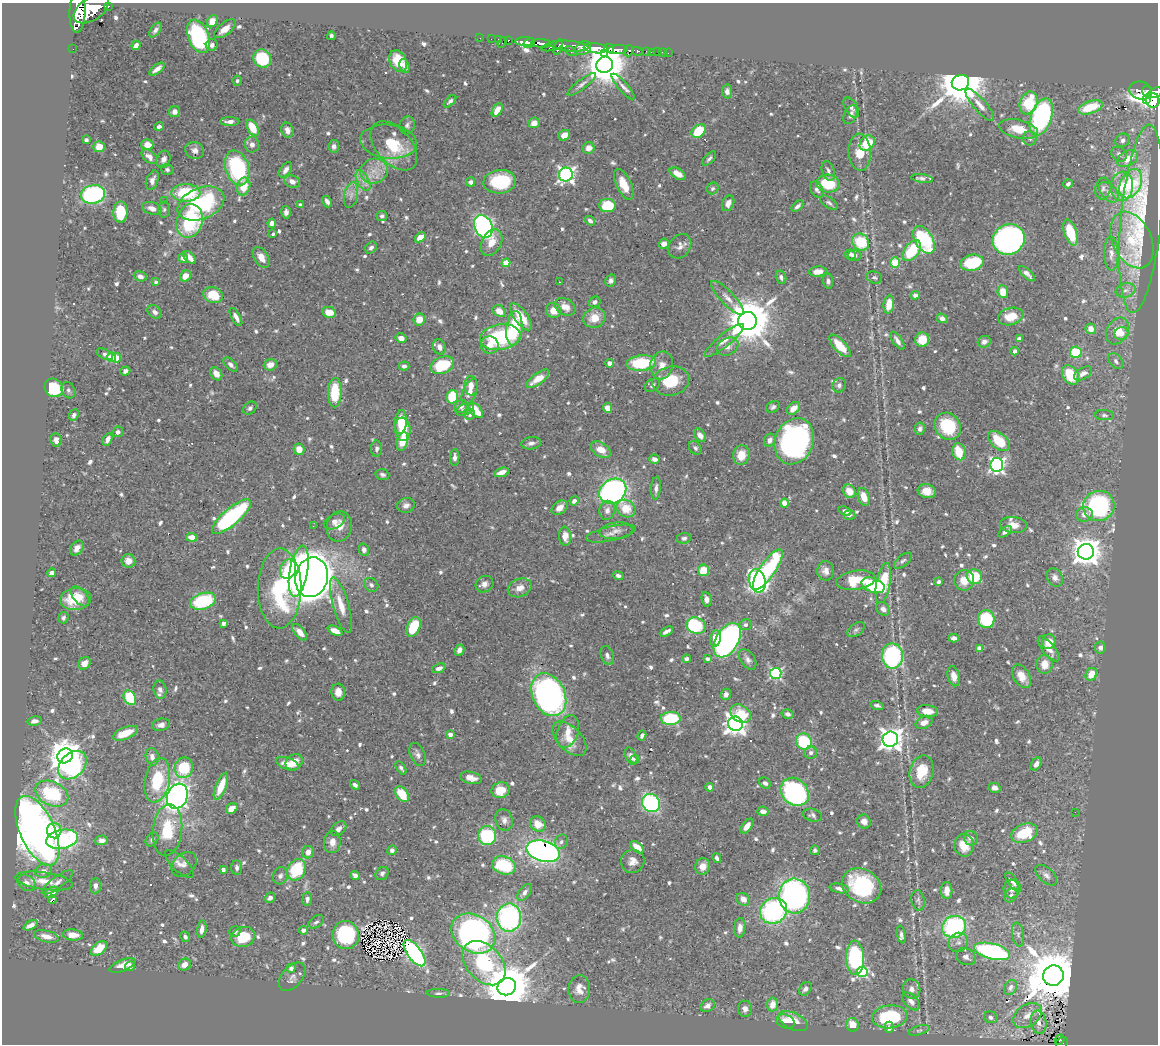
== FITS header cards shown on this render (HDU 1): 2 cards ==
NAXIS1  =                 1156
NAXIS2  =                 1042

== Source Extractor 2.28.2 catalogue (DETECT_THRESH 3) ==
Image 1156 x 1042 px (HDU 1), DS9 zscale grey, 1 PNG px = 1 image px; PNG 1160 x 1046 px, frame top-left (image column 1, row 1042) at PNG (2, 3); each listed source drawn as its Kron ellipse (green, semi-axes under 4 px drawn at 4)
Background 0.444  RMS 0.011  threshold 0.0336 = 3 sigma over >= 5 px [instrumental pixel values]
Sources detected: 855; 5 with non-positive FLUX_AUTO (blend fragments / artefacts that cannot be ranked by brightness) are neither listed nor drawn; of the other 850, the 500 brightest by FLUX_AUTO listed and drawn (350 fainter detections omitted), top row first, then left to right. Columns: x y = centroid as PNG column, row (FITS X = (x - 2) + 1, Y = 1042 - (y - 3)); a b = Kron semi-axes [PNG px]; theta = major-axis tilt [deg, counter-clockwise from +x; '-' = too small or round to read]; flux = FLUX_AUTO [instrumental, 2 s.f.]
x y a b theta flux
108 6 3 3 - 51
91 9 20 11 33 4300
78 12 21 8 88 3300
212 21 6 5 - 14
225 29 13 6 38 9.2
155 30 8 4 53 3.1
199 36 17 10 -68 110
331 36 4 3 - 2.1
480 38 2 2 - 7.1
491 39 2 2 - 4.5
498 39 2 2 - 7
508 40 3 3 - 18
502 42 6 2 56 32
525 42 9 4 1 690
529 43 6 4 27 640
541 43 10 4 -3 740
136 45 5 4 - 4.2
212 45 6 6 - 2.8
552 46 11 4 16 260
569 46 19 5 -4 610
558 47 8 3 70 330
583 48 8 6 28 850
596 48 12 5 -5 2000
609 48 5 3 - 300
73 49 2 2 - 3.6
618 50 10 4 5 960
571 51 6 4 -31 160
629 51 5 4 - 190
637 51 5 3 - 140
647 51 3 3 - 19
651 52 2 2 - 2.8
657 52 2 2 - 7.1
662 52 2 2 - 3.4
668 53 2 2 - 3.5
604 54 4 3 - 110
262 59 9 8 - 37
398 61 11 8 -63 18
605 65 8 8 - 3000
405 66 7 5 -71 3.1
157 69 9 4 38 5
237 81 5 4 - 2
960 83 9 7 19 4400
582 84 17 5 38 3.4
623 86 16 5 -49 4
1141 90 11 9 -14 180
727 91 7 5 -87 3.3
1146 91 5 3 - 130
1155 93 8 4 24 350
1146 99 3 3 - 120
1153 100 7 7 - 1000
450 101 7 4 44 2.1
1029 103 12 8 69 33
980 105 20 6 -49 6.2
851 107 11 6 -59 3.5
1090 107 13 6 19 26
497 110 8 4 60 9.5
175 112 5 5 - 4.4
850 115 10 6 65 3.9
1041 117 19 10 70 130
230 122 9 4 1 3.9
534 123 5 5 - 7.7
407 125 9 7 72 2.8
159 126 4 3 - 2.5
253 128 9 5 -62 16
1018 129 19 9 -13 15
287 130 7 6 - 3.6
699 131 8 5 42 29
564 135 6 5 - 7.6
1030 138 7 6 - 2
86 140 4 4 - 2.4
1122 140 7 6 - 2.8
389 142 28 17 -6 19
867 143 8 7 - 24
147 145 6 5 - 9.8
252 145 8 7 - 3.8
334 146 6 5 - 2.7
394 146 29 17 -48 28
99 147 6 5 - 12
589 148 6 5 - 6.2
195 150 9 8 - 4.4
860 152 18 11 -87 15
1119 154 8 6 -42 2.8
149 156 9 5 -40 5.7
709 158 9 4 47 2.2
163 159 9 6 69 4
1128 159 11 7 30 11
237 168 18 11 -73 78
167 170 6 5 - 2
286 170 9 5 56 3.5
374 171 14 12 22 12
828 171 10 6 -71 2.8
678 174 9 5 -31 8
566 175 7 7 - 270
922 178 11 4 -7 2.2
152 180 10 6 69 4
292 181 8 6 -21 4.8
363 181 11 6 -62 4.6
471 182 4 4 - 2.8
500 182 16 12 4 47
828 183 11 9 -4 34
624 184 16 7 -65 14
1068 184 5 4 - 2.6
1131 184 15 10 63 31
244 186 9 6 75 14
1122 186 14 11 86 17
712 188 6 5 - 2.1
1103 188 11 7 76 3
817 190 9 6 -59 2.5
1109 192 12 7 -48 5.1
186 193 14 8 -1 47
93 194 12 9 11 130
351 195 13 6 79 4.6
164 200 2 2 - 15
327 201 6 4 -64 3
728 203 8 5 65 4.8
829 203 10 5 -36 2.2
201 204 24 15 22 88
300 205 4 4 - 2.5
608 205 8 6 0 37
797 206 7 4 45 2.7
152 208 10 6 -16 5.3
164 209 8 6 88 2
120 212 10 7 88 31
286 212 6 4 86 2.7
382 216 5 5 - 2.1
1141 219 94 20 85 110
190 221 17 13 75 72
590 221 5 4 - 3.2
272 223 4 4 - 5.1
483 226 12 8 -65 220
1071 232 13 6 -71 30
273 234 4 3 - 2.1
420 237 6 4 41 8
924 240 15 9 -60 84
1009 240 16 15 - 320
1132 240 30 19 -65 30
861 242 9 8 - 31
491 243 14 9 61 9.2
664 244 5 4 - 5.4
680 246 13 10 53 5.4
371 248 6 5 - 2.5
912 251 12 7 52 37
850 254 5 5 - 2.8
1111 254 17 7 -89 6.6
854 255 6 5 - 3.8
190 257 8 4 -45 6.1
261 257 11 7 -60 7.3
183 258 5 4 - 3.6
506 263 4 4 - 16
895 263 5 5 - 40
972 263 12 8 13 42
818 272 8 5 5 9.1
1027 274 10 4 -42 3.7
140 276 7 5 -18 3.6
186 276 6 5 - 7.9
781 277 7 5 -75 2.2
874 277 8 6 -20 2.2
611 281 6 5 - 2.9
828 281 7 5 -83 2.4
156 282 4 3 - 2.3
559 282 3 2 - 2
1126 290 10 7 18 4
1003 292 6 5 - 12
213 295 10 7 -19 22
915 295 4 4 - 4.2
727 298 22 6 -46 6.8
594 302 6 5 - 2.5
889 304 9 5 81 14
565 307 11 8 -30 8.2
499 311 7 5 -35 8.2
553 311 8 7 - 8.4
155 312 8 6 -41 3.3
329 312 7 5 -11 11
1011 316 13 8 15 15
236 317 10 4 -61 4.5
521 317 16 6 -53 20
594 318 11 10 - 13
942 318 5 4 - 3.7
419 319 6 5 - 9.5
747 321 9 9 - 3700
514 328 17 8 85 45
1091 329 5 5 - 8.7
1117 331 14 10 59 13
1121 333 7 6 - 4.1
500 337 20 12 10 75
401 338 5 4 - 5.4
1019 339 4 4 - 5
724 340 25 6 39 6.8
922 340 7 7 - 16
898 341 10 4 -55 4.4
984 342 6 5 - 3.5
490 345 9 9 - 7.4
840 346 14 6 -47 16
439 347 8 6 -67 3.9
728 347 11 8 27 4.9
1015 351 4 4 - 2.4
1076 352 6 6 - 36
105 354 9 5 -26 2.2
112 357 5 4 - 30
116 358 5 4 - 18
1116 361 9 6 -53 2.7
609 363 4 4 - 4.2
641 363 15 7 5 49
231 364 9 5 -44 3
270 365 6 5 - 7
442 365 12 8 22 39
662 365 14 11 78 8
404 366 5 4 - 2.5
125 371 5 4 - 3.5
1083 373 10 5 31 5.1
216 374 7 5 -52 5.6
1070 375 10 7 -56 29
538 379 14 5 36 14
671 381 19 14 14 25
652 385 8 5 39 2.5
839 385 7 6 - 2.7
471 386 9 6 -87 6.6
54 388 10 8 -50 34
68 390 8 6 -59 2.3
335 392 15 7 88 31
470 392 14 6 68 6.6
452 397 7 5 75 34
461 406 7 6 - 3.3
773 407 7 5 29 1.9
250 408 7 5 42 2
608 408 5 4 - 7.8
794 408 7 5 43 7.9
465 409 9 5 21 3.7
475 410 10 5 -51 20
470 414 5 5 - 2.8
74 415 6 5 - 2.7
1104 415 10 5 -4 2
401 422 12 6 84 16
948 426 14 12 -55 39
403 429 12 7 -83 24
920 429 6 5 - 2.1
118 432 5 5 - 2.5
700 435 7 5 -51 5.6
107 439 6 4 62 4.1
56 440 7 5 -81 4
770 440 6 5 - 4.5
402 441 9 5 76 18
794 441 24 19 68 280
999 441 13 7 -41 24
531 443 10 6 9 3.3
695 448 7 5 -50 2.3
299 449 6 5 - 8.6
377 449 8 5 88 2.1
601 450 11 7 -33 11
959 452 8 6 -75 22
741 455 10 8 75 12
455 457 8 4 89 3.1
654 459 5 4 - 4.3
997 465 7 6 - 220
502 472 8 4 19 7.1
382 475 7 5 -19 2
656 488 11 5 86 3.6
613 491 14 11 35 260
849 491 7 6 - 9.7
927 491 9 7 -10 9.3
864 497 9 5 -71 11
574 501 5 4 - 2.9
784 503 4 4 - 13
406 505 9 7 17 3.9
1099 506 16 15 - 130
559 508 9 6 39 5.6
626 509 10 8 -33 17
607 510 10 7 78 4
845 511 7 4 -19 3.5
1084 514 8 7 - 5.4
850 515 6 5 - 2
231 517 24 8 41 100
334 521 11 7 26 3.6
1013 525 13 8 -7 7.3
313 526 2 2 - 2.2
339 527 15 12 78 8.4
616 531 16 8 6 5.7
1005 532 8 4 35 2.7
611 534 25 7 12 6.2
565 536 9 6 -85 7.4
191 537 5 4 - 8.6
684 538 7 5 6 2.3
77 548 8 6 52 4.7
364 550 6 5 - 3.7
1086 552 8 8 - 1100
128 561 7 7 - 7
903 561 10 5 41 2.2
288 569 10 8 70 24
768 569 24 7 56 91
703 570 6 5 - 18
299 571 26 9 80 290
826 571 9 8 - 4.5
52 573 4 4 - 4.5
618 576 5 4 - 2.8
312 577 20 16 77 1100
974 577 8 7 - 32
1055 577 9 7 -61 4
856 580 20 9 8 26
964 580 10 10 - 9.7
757 581 12 8 -75 270
939 582 4 3 - 2.3
883 583 20 7 80 34
484 584 9 8 - 4.2
371 585 7 6 - 2.4
873 585 12 7 -19 55
280 588 40 22 89 80
520 588 12 9 22 6.9
80 596 12 7 -49 6.7
75 599 15 11 7 19
707 599 7 5 -80 3.5
203 601 13 8 17 60
341 605 29 8 -74 14
883 609 7 6 - 4.6
63 618 5 5 - 2
986 619 9 8 - 51
224 623 4 3 - 2.6
745 625 6 5 - 2.8
696 626 10 8 -21 81
414 627 10 6 65 29
856 630 10 6 36 2
335 631 8 4 -24 6.7
666 631 7 3 30 3.6
300 632 10 5 -51 6.4
716 638 8 5 83 10
954 638 5 4 - 3.3
727 640 19 11 59 280
1049 642 7 6 - 10
979 648 4 4 - 9.5
1100 648 6 5 - 2.8
1049 649 15 6 -50 7
459 650 6 4 62 3.7
607 655 10 6 -72 3.2
892 656 12 10 -90 120
686 659 4 4 - 2.5
707 659 4 3 - 3.5
748 659 11 7 -54 3.7
84 663 7 5 49 5.6
1045 664 9 8 - 10
439 668 7 4 21 3.7
776 673 6 5 - 110
1091 674 7 5 58 11
954 676 10 6 -77 7.3
1022 676 13 8 -60 9.6
160 690 9 6 -79 2.9
338 692 8 6 -86 6.2
726 694 6 5 - 3.2
549 695 22 16 -64 290
130 698 8 5 -60 35
877 705 6 4 -16 2.2
927 711 10 6 -5 10
741 714 11 8 -34 21
788 714 6 5 - 2.8
671 719 10 6 1 55
34 721 7 4 12 3.5
924 722 9 6 26 5.6
735 724 7 7 - 610
161 725 9 6 14 3.5
568 731 17 10 71 9.5
125 733 13 6 22 15
450 734 4 4 - 5.6
642 735 5 3 - 2.3
570 739 21 12 -46 13
890 739 8 7 - 620
804 742 8 7 - 45
811 753 6 6 - 2.4
418 754 12 7 -66 3.4
65 756 8 7 - 1300
631 756 9 5 -66 3.4
152 757 9 6 -77 4.8
635 759 5 4 - 2.3
294 762 9 7 41 10
287 764 12 5 -20 8.7
1036 764 7 4 57 3.5
72 765 16 11 44 160
184 768 10 9 - 35
401 768 7 4 -57 2.1
922 772 16 11 76 24
471 778 11 6 -13 5.5
157 780 22 12 79 36
765 783 6 5 - 3
355 785 5 4 - 2.7
221 786 14 5 69 18
710 787 4 4 - 4.5
995 788 6 5 - 3.2
501 790 9 7 17 16
795 792 15 12 -41 170
52 794 17 12 -26 52
402 794 9 5 -55 20
177 796 13 10 65 440
651 803 9 8 - 110
232 809 6 5 - 7.2
763 811 6 4 -14 5
1075 812 2 2 - 2.2
812 815 9 6 -16 2.3
504 820 11 8 -72 4.2
864 821 7 6 - 5
538 824 8 7 - 11
747 826 8 4 54 5.1
339 829 9 6 42 3.6
167 830 26 14 84 32
37 831 37 17 -66 860
54 831 8 7 - 24
1024 833 14 9 21 32
487 835 9 9 - 69
971 838 7 6 - 3.3
62 839 16 9 10 110
152 839 8 5 54 2.1
102 840 6 5 - 4.3
332 842 11 8 86 6.5
561 842 7 6 - 2.4
964 845 11 9 -81 13
637 847 8 4 -42 8.4
392 850 5 4 - 3.2
815 850 5 4 - 2
543 851 17 10 -15 350
308 852 6 6 - 6.7
717 858 5 4 - 1.9
633 861 12 11 - 6.1
179 864 19 7 -44 5.2
184 864 14 10 42 4.7
504 865 12 8 -19 48
703 866 8 7 - 7
237 868 7 5 -85 2.7
223 870 4 3 - 2.3
296 870 11 9 56 45
44 871 8 6 16 3.7
382 873 7 6 - 2.1
355 875 5 4 - 4
1046 875 13 7 -41 3.7
280 876 8 7 - 2.7
44 881 29 8 -8 12
57 882 19 6 36 4.1
1013 882 12 5 -55 3.9
26 883 9 7 -34 4.6
95 886 8 5 86 3.6
862 886 20 16 -30 61
839 888 9 4 -11 3.3
1011 889 9 7 -88 3.4
947 890 8 5 -89 7
51 892 7 5 31 4.7
524 892 9 5 53 3.3
1011 895 8 6 50 2.1
794 896 17 15 -85 210
270 898 5 5 - 3.2
52 899 4 3 - 7.1
307 899 6 5 - 3
743 899 7 6 - 6.4
918 900 10 6 -79 2.2
774 911 14 12 33 130
509 918 14 12 89 150
316 922 8 5 36 2.2
30 925 7 4 28 4.2
954 927 12 11 - 110
740 928 10 5 86 5.2
202 929 9 4 82 5.1
303 930 5 4 - 2.7
235 931 5 5 - 2.5
473 934 24 18 -34 400
901 934 9 4 -77 2.5
1018 934 12 6 -81 3.1
73 935 10 5 -5 7
346 935 14 13 - 68
46 936 13 5 -13 5.8
185 937 5 4 - 2.3
243 937 12 10 17 24
958 942 10 9 - 3.9
99 948 9 6 39 19
992 951 18 7 -14 150
415 953 15 7 -54 210
966 957 10 8 -27 3.7
855 958 17 9 -88 99
484 963 25 17 -48 85
185 965 7 5 31 5.4
122 966 14 5 22 12
130 966 5 4 - 2.4
291 968 4 4 - 2.4
862 972 5 5 - 84
1053 975 10 10 - 6000
292 977 16 10 50 4.5
507 987 9 8 - 4400
1010 987 8 6 60 2.9
579 989 14 11 85 7.9
805 989 7 5 53 2.7
912 989 10 8 -73 3.7
438 993 11 4 -1 2
911 1001 11 6 -46 4.3
773 1004 7 5 84 8.3
708 1006 7 6 - 3.7
745 1009 8 7 - 3.5
1027 1015 16 11 33 8.4
890 1017 18 11 6 67
991 1017 6 6 - 2.6
785 1021 9 6 -20 6.8
793 1021 16 8 -25 14
1038 1022 12 8 -79 3.1
852 1025 7 6 - 14
889 1027 5 4 - 3.5
919 1030 10 4 16 2
1060 1040 5 2 - 15
1062 1043 6 5 - 55
At the frame edge (FLAGS 8, measured only in part): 4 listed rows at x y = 78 12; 1155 93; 1153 100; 1062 1043
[350 fainter detections neither listed nor drawn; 5 non-positive-flux detections neither listed nor drawn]